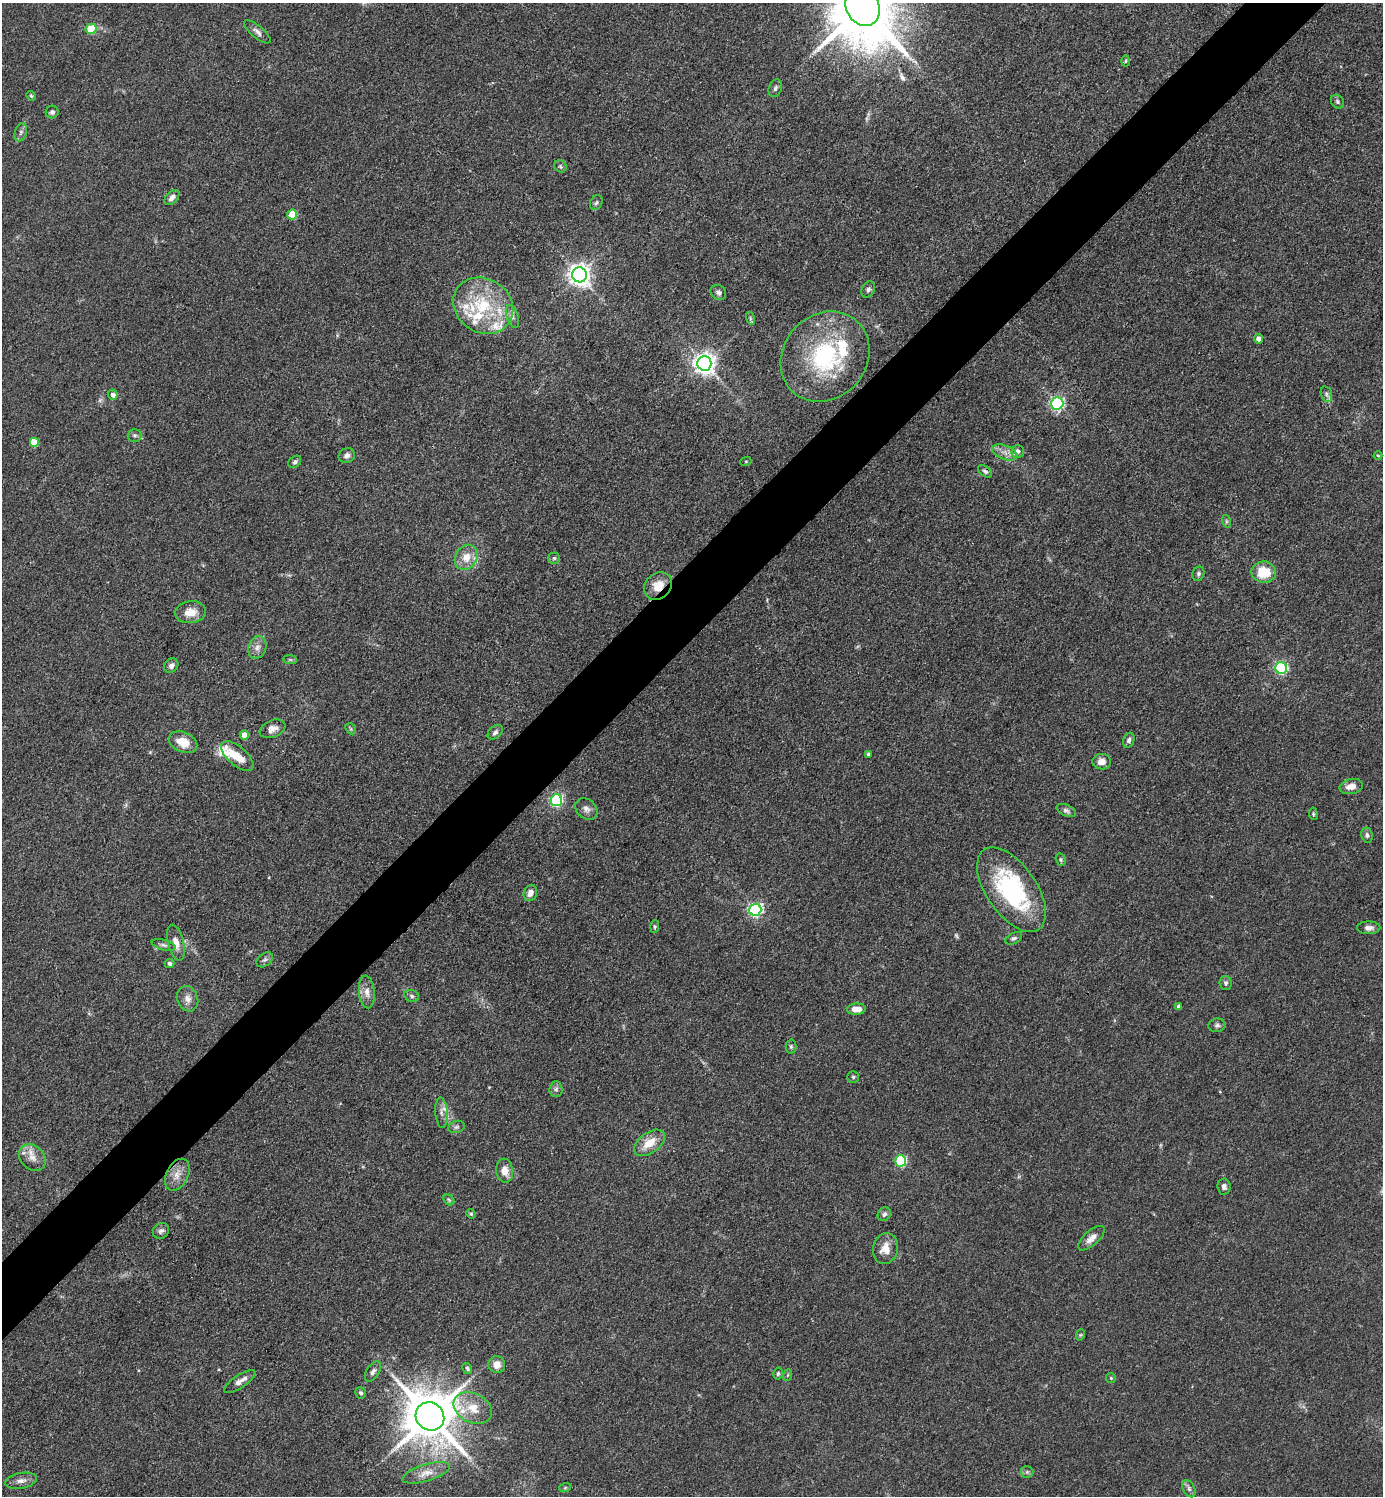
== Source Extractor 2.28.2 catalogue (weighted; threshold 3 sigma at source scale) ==
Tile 10 of 4 x 4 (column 2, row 3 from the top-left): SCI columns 1681-3061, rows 1497-2990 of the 5980 x 5982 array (HDU 1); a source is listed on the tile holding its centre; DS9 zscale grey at full resolution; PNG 1385 x 1498 px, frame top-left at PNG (2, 3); each listed source drawn as its Kron ellipse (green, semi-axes under 4 px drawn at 4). Shown black and unused: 5% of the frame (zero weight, under 3 of 4 exposures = <1% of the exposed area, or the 3 px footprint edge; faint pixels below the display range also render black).
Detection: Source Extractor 2.28.2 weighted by HDU 2 'WHT'; one run over the whole footprint, this tile lists its part. Background 0.0863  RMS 0.0063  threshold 0.0286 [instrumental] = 3 sigma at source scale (4.5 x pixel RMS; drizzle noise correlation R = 1.50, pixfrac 1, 0.05/0.05 arcsec/px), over >= 5 px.
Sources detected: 124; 2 too faint to see at this stretch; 1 long thin detection or spike segment (spike, bleed or trail) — neither listed nor drawn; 10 inside a brighter listed object's ellipse — not listed separately; the other 111 listed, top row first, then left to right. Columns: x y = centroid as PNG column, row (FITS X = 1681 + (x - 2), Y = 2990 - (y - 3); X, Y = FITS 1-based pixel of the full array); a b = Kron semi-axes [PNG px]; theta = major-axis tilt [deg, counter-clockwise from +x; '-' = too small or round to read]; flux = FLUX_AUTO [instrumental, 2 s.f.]
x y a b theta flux
863 7 19 16 -58 6900
91 29 5 5 - 22
257 32 16 6 -41 3
1126 61 5 3 - 0.73
775 88 9 6 70 1.8
31 96 5 4 - 0.81
1337 102 7 6 - 1.5
52 112 6 6 - 1.9
21 132 9 6 71 1.9
560 166 6 5 - 1.1
172 197 9 5 45 3
596 203 8 6 57 1.5
292 215 5 5 - 18
579 275 7 7 - 450
868 290 8 6 61 1.8
718 292 8 7 - 2
483 306 31 27 -33 42
512 316 12 5 -71 2.7
750 318 7 4 -74 1.1
1258 339 4 4 - 3.7
825 357 48 41 48 78
704 363 7 7 - 460
1326 394 8 5 -74 1.7
113 395 5 4 - 2.9
1057 403 6 6 - 120
134 435 7 6 - 1.4
34 442 5 5 - 16
1018 451 6 6 - 2.8
1005 452 13 7 -20 4.4
347 455 8 7 - 2.6
1378 455 4 3 - 0.65
746 461 5 3 - 0.59
295 462 7 5 40 1.3
985 471 8 5 -37 1.6
1226 521 6 4 -72 1
466 557 13 11 57 8.2
554 558 5 5 - 1.2
1264 572 12 10 -4 16
1198 574 7 6 - 1.7
658 586 15 12 44 10
190 612 15 11 8 8.2
257 647 11 8 68 3.8
290 660 7 4 -1 0.95
171 666 8 6 49 2.4
1281 668 6 5 - 89
272 729 13 8 23 4.1
351 729 6 4 -47 0.96
495 732 8 6 40 1.9
244 735 4 4 - 7.8
1129 740 7 5 68 2
183 742 15 10 -24 11
868 754 3 3 - 1.3
237 756 19 9 -41 10
1102 762 9 8 - 4.7
1351 786 12 7 11 5.3
556 800 6 5 - 110
586 809 12 9 -40 3.4
1066 810 10 5 -24 1.8
1313 814 6 4 -83 0.86
1367 835 7 5 -73 1.7
1061 860 6 5 - 1
1011 890 48 25 -55 82
530 893 8 6 70 4.3
755 910 6 6 - 130
655 927 6 4 88 0.87
1369 928 11 6 0 3.1
1014 938 9 5 27 1.6
176 943 18 8 -76 5.8
164 945 12 5 -15 2.1
265 960 9 6 39 1.8
169 963 5 4 - 1.6
1226 983 7 6 - 1.6
367 992 16 8 -85 4.9
412 996 7 5 -19 1.5
188 999 13 10 -69 4.4
1179 1006 4 4 - 1.9
856 1009 9 5 3 7.7
1217 1025 8 6 9 1.9
791 1046 7 5 -89 1.2
853 1077 6 5 - 1.1
556 1089 7 6 - 1.8
441 1113 15 6 -86 3.6
456 1127 8 6 16 1.6
649 1143 17 10 36 11
32 1157 15 11 -43 6.8
901 1161 5 5 - 58
505 1171 12 8 -83 6.9
177 1175 17 11 63 6.8
1224 1187 8 6 -83 2.4
449 1200 6 4 -45 1.3
471 1214 5 4 - 0.81
884 1214 7 6 - 1.9
161 1231 8 7 - 2
1091 1238 16 7 41 4.8
885 1248 16 12 75 7.7
1080 1335 6 3 71 0.75
497 1365 8 8 - 5.9
467 1368 6 4 -59 0.97
373 1372 11 6 57 2.3
778 1373 6 4 75 1.1
788 1375 6 3 70 0.84
1111 1378 5 5 - 0.81
240 1381 18 6 34 4.7
361 1393 6 5 - 1.7
473 1408 20 14 -26 12
430 1416 15 13 -41 3400
1027 1472 6 6 - 1.4
426 1473 25 8 17 7.3
21 1481 16 8 10 4.2
565 1488 6 4 19 0.85
1189 1489 9 6 -64 2.1
Overlapping masked pixels (flux is a lower limit): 1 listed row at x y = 658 586
Isophote crosses this tile's border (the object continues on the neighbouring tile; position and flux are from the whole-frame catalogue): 1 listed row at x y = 863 7